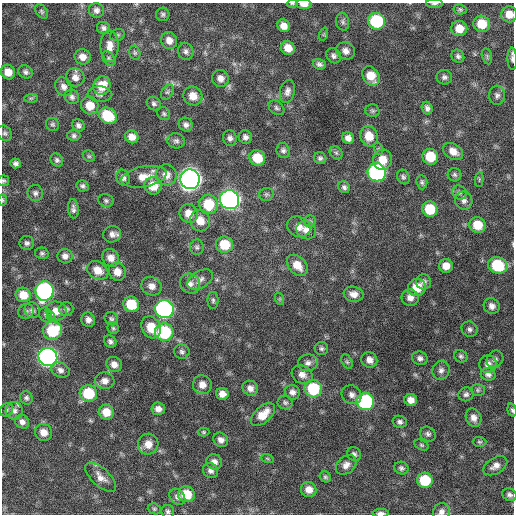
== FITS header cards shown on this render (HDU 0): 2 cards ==
NAXIS1  =                  512 / Axis length
NAXIS2  =                  512 / Axis length

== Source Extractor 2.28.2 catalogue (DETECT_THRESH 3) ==
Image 512 x 512 px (HDU 0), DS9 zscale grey, 1 PNG px = 1 image px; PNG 516 x 516 px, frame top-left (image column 1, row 512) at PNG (2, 3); each listed source drawn as its Kron ellipse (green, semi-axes under 4 px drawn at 4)
Background 694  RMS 21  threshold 63.4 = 3 sigma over >= 5 px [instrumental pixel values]
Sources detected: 205; all 205 listed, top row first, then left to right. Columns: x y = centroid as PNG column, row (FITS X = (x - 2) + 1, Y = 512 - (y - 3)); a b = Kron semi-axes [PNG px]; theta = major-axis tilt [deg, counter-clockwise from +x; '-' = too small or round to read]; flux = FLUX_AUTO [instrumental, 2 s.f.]
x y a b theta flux
434 3 8 3 0 2.6e+03
292 4 5 3 - 1.6e+03
304 4 8 4 -1 1.1e+04
460 9 6 5 - 2.6e+03
96 10 8 7 - 5.9e+03
42 11 8 5 -52 3.0e+03
163 14 7 6 - 3.2e+03
509 14 8 8 - 1.6e+04
376 21 8 8 - 9.6e+04
343 22 9 6 -80 4.0e+03
482 24 8 8 - 3.0e+04
283 26 7 6 - 1.1e+04
103 28 6 6 - 3.9e+03
459 28 8 7 - 1.8e+04
324 34 7 4 72 1.9e+03
117 35 7 5 15 2.8e+03
169 41 9 7 -57 1.1e+04
110 46 15 9 -90 1.2e+04
288 48 7 6 - 1.5e+04
186 51 8 7 - 5.0e+03
345 51 9 8 - 7.4e+03
135 53 7 5 -75 2.7e+03
334 56 8 7 - 4.9e+03
458 56 7 6 - 3.8e+03
487 56 8 5 -76 2.8e+03
83 57 8 7 - 9.9e+03
109 58 8 5 -52 3.4e+03
512 59 11 4 -88 4.4e+03
319 64 7 5 -19 4.1e+03
8 72 7 7 - 1.5e+04
26 72 7 6 - 4.1e+03
371 76 10 8 -55 2.3e+04
75 77 9 9 - 9.3e+03
444 77 8 7 - 4.5e+03
220 78 8 8 - 8.7e+03
102 86 9 8 - 2.7e+04
64 87 10 8 -59 7.7e+03
287 91 11 7 77 6.9e+03
167 92 8 5 59 3.4e+03
100 94 12 7 -3 5.9e+03
497 95 9 8 - 5.4e+03
193 96 10 9 - 1.6e+04
72 97 7 7 - 4.5e+03
31 98 7 4 0 2.5e+03
154 103 7 6 - 3.8e+03
90 105 9 8 - 2.1e+04
276 108 9 6 -40 3.5e+03
427 108 6 5 - 4.7e+03
372 111 7 6 - 3.0e+03
164 114 7 6 - 3.0e+03
108 116 9 7 -37 5.2e+04
53 124 7 6 - 2.9e+03
78 125 6 6 - 4.8e+03
186 125 7 6 - 5.2e+03
5 133 8 6 -49 3.5e+03
74 136 6 5 - 3.6e+03
369 136 10 9 - 2.2e+04
132 137 7 6 - 1.0e+04
245 137 7 6 - 5.1e+03
230 138 8 7 - 5.4e+03
348 138 6 5 - 7.4e+03
176 141 9 7 -13 4.7e+03
379 149 6 4 -71 2.0e+03
283 150 7 6 - 4.3e+03
453 151 11 7 -32 1.2e+04
336 153 7 5 -44 2.9e+03
89 156 6 5 - 2.3e+03
430 157 8 7 - 3.2e+04
257 158 8 7 - 3.2e+04
320 158 6 6 - 3.3e+03
57 160 7 6 - 3.6e+03
383 160 10 9 - 1.9e+04
16 163 5 5 - 4.3e+03
377 172 9 9 - 3.2e+05
166 175 10 10 - 1.3e+04
455 175 7 6 - 3.3e+03
144 177 23 10 10 2.0e+04
403 177 7 6 - 3.4e+03
123 178 8 6 -67 5.3e+03
190 179 10 9 - 1.2e+06
479 179 7 3 85 1.7e+03
3 181 5 5 - 2.1e+03
422 182 7 5 -83 3.2e+03
83 186 6 5 - 3.6e+03
153 186 9 8 - 2.3e+04
344 187 6 5 - 3.7e+03
459 192 7 6 - 4.0e+03
35 193 8 7 - 4.5e+03
266 194 7 6 - 3.1e+03
3 200 5 3 - 1.5e+03
229 200 10 9 - 6.8e+05
106 201 8 6 -13 3.2e+03
464 201 9 8 - 6.5e+03
208 204 10 9 - 4.8e+04
73 209 10 5 -85 4.7e+03
430 209 8 7 - 4.3e+04
189 213 9 9 - 1.6e+04
200 221 10 10 - 1.7e+04
310 221 5 5 - 2.5e+03
477 225 8 7 - 2.8e+04
299 227 12 10 -23 1.2e+04
306 230 10 9 - 1.0e+04
112 234 9 8 - 7.2e+03
27 243 7 7 - 4.2e+03
224 245 8 8 - 3.8e+04
197 247 8 6 83 3.4e+03
42 253 7 5 -15 3.0e+03
65 256 7 7 - 6.8e+03
111 258 9 8 - 1.2e+04
297 265 12 8 -45 1.9e+04
498 265 10 8 -15 6.3e+04
446 266 7 7 - 1.4e+04
98 270 11 8 -32 1.6e+04
117 272 9 8 - 1.4e+04
200 279 14 8 31 7.8e+03
423 282 8 7 - 5.3e+03
190 284 10 9 - 9.4e+03
151 286 10 9 - 1.1e+04
417 287 9 8 - 3.0e+04
44 291 9 9 - 3.2e+05
354 294 10 7 -11 9.7e+03
23 295 8 7 - 2.0e+04
410 298 9 8 - 9.2e+03
280 299 6 4 -72 1.7e+03
213 300 8 5 -90 3.4e+03
131 304 8 7 - 4.2e+04
492 306 8 7 - 7.3e+03
66 309 7 6 - 4.0e+03
164 309 9 9 - 4.3e+05
32 310 8 7 - 4.7e+03
26 311 8 7 - 3.8e+03
56 311 11 9 -16 1.3e+04
46 315 8 6 -63 3.2e+03
50 315 4 3 - 1.1e+04
111 319 7 6 - 3.4e+03
88 320 7 6 - 6.6e+03
151 327 11 9 -64 2.7e+04
113 328 6 5 - 2.5e+03
470 329 8 7 - 4.4e+03
53 331 9 9 - 5.7e+04
164 332 9 8 - 9.9e+04
110 341 7 5 -49 4.1e+03
321 349 7 6 - 3.5e+03
182 352 8 7 - 4.1e+03
461 356 7 6 - 3.3e+03
48 357 9 9 - 5.8e+05
420 358 8 6 -19 4.8e+03
495 359 9 7 51 4.8e+03
369 360 8 7 - 9.0e+03
347 362 8 5 -63 2.6e+03
308 363 10 8 10 6.4e+03
114 364 8 7 - 9.0e+03
488 364 9 8 - 8.1e+03
60 370 10 7 -24 6.1e+03
441 370 9 8 - 6.1e+03
488 374 7 6 - 5.2e+03
302 375 11 8 -26 9.3e+03
105 381 10 8 -6 8.7e+03
202 385 9 9 - 1.1e+04
250 388 8 7 - 8.4e+03
313 389 9 8 - 7.2e+04
478 390 7 6 - 2.8e+03
292 392 7 7 - 6.5e+03
88 393 9 8 - 5.6e+04
222 394 6 6 - 1.0e+04
466 394 7 7 - 4.4e+03
352 395 10 9 - 7.4e+03
26 398 7 6 - 3.2e+03
411 400 6 6 - 1.1e+04
285 402 7 6 - 3.6e+03
365 402 9 8 - 2.0e+05
158 409 7 6 - 7.8e+03
6 410 7 6 - 2.6e+03
512 410 7 4 -74 2.4e+03
14 411 9 8 - 5.9e+03
106 412 8 7 - 1.9e+04
263 415 15 8 42 2.0e+04
474 418 9 7 -66 9.1e+03
22 422 7 6 - 6.4e+03
400 422 7 6 - 4.2e+03
43 432 9 8 - 1.2e+04
203 432 6 4 -1 2.2e+03
428 434 8 7 - 4.2e+03
221 440 8 6 -40 6.8e+03
479 442 7 5 -1 2.4e+03
148 444 10 10 - 1.5e+04
421 445 7 5 -27 2.4e+03
354 454 7 6 - 4.0e+03
267 458 6 4 -19 2.0e+03
214 462 8 7 - 7.4e+03
346 465 11 8 41 8.6e+03
495 466 13 8 30 9.1e+03
401 468 7 6 - 3.8e+03
211 471 8 7 - 5.8e+03
101 477 19 9 -43 1.3e+04
325 477 6 5 - 2.5e+03
425 480 8 7 - 5.3e+04
309 490 8 7 - 1.2e+04
186 494 8 8 - 3.5e+04
509 495 7 6 - 4.3e+03
177 497 9 6 -48 5.6e+03
154 509 7 5 -21 2.6e+03
168 511 6 6 - 3.6e+03
441 512 9 8 - 6.5e+03
381 513 8 3 1 5.4e+03
At the frame edge (FLAGS 8, measured only in part): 11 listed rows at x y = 434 3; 292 4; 304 4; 509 14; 512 59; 3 181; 3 200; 498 265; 512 410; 441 512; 381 513